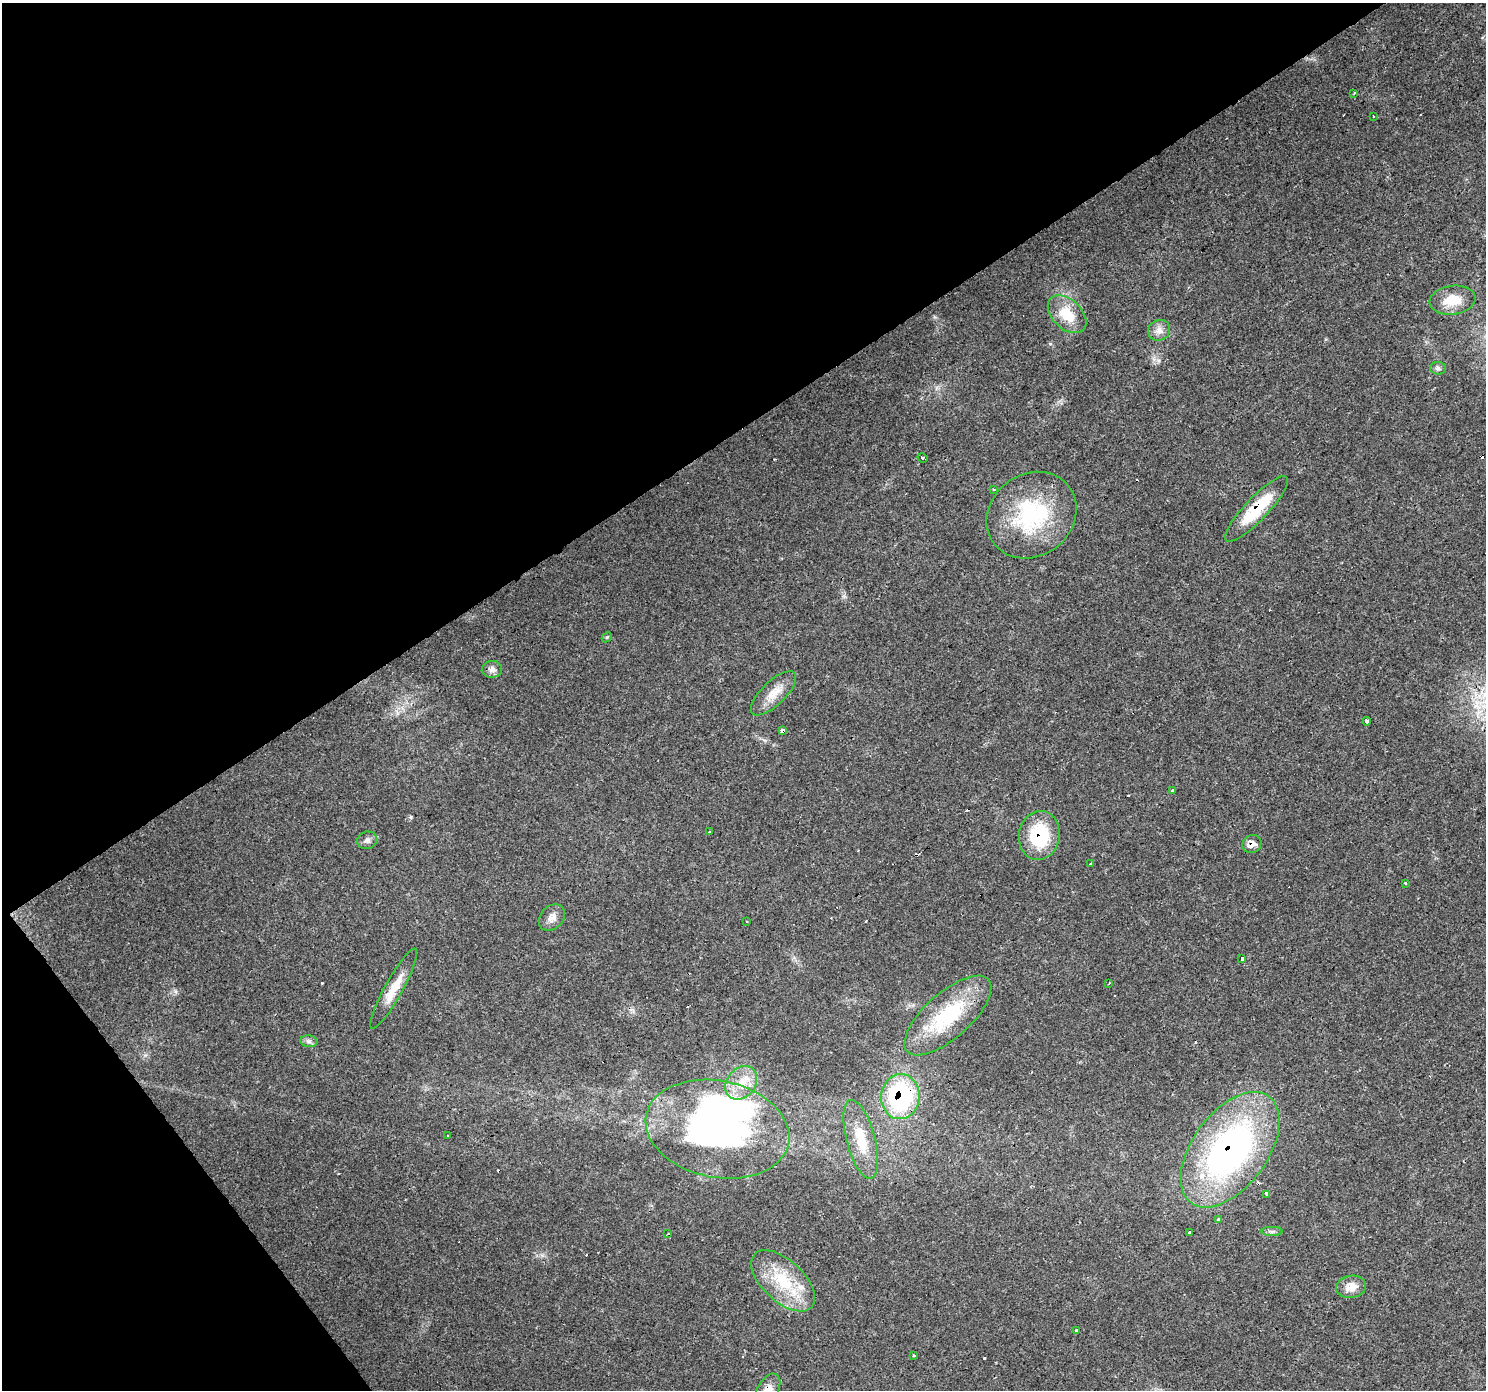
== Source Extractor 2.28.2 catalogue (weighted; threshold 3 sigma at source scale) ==
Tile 5 of 4 x 4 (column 1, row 2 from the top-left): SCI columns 1-1484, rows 2964-4351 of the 5935 x 5862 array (HDU 1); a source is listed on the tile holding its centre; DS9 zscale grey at full resolution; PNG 1488 x 1392 px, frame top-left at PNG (2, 3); each listed source drawn as its Kron ellipse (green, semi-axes under 4 px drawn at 4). Shown black and unused: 35% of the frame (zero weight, under 3 of 4 exposures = <1% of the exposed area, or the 3 px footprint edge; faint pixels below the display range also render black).
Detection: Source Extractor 2.28.2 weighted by HDU 2 'WHT'; one run over the whole footprint, this tile lists its part. Background 0.0161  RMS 0.003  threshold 0.0136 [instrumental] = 3 sigma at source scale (4.5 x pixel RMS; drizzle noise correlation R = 1.50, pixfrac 1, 0.0396/0.0396 arcsec/px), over >= 5 px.
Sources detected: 62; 1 inside a brighter object's white glare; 14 cosmic-ray / hot-pixel residue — neither listed nor drawn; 2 inside a brighter listed object's ellipse — not listed separately; the other 45 listed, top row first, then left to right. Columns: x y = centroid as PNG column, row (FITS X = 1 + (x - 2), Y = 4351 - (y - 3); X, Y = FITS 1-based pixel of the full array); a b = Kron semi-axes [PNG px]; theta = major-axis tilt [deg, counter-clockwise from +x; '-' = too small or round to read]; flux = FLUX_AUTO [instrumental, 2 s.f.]
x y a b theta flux
1354 93 4 2 - 0.32
1373 116 2 2 - 0.19
1452 300 23 14 7 7.2
1067 314 23 14 -44 8.1
1159 330 11 10 - 2.1
1438 368 8 6 -1 0.82
922 458 5 3 - 2.5
993 489 3 2 - 0.34
1257 509 44 11 46 14
1031 515 47 41 38 32
607 637 6 4 43 0.37
492 669 10 8 4 1.7
774 693 29 12 44 5
1367 721 4 3 - 1.1
782 731 4 3 - 8.3
1172 791 3 3 - 0.42
709 832 3 3 - 0.7
1039 835 24 20 81 18
367 840 10 8 19 1.2
1252 844 10 9 - 2.5
1091 864 3 2 - 0.25
1405 883 3 3 - 0.32
552 917 15 11 46 2.4
747 922 3 3 - 0.9
1242 958 3 3 - 36
1109 983 3 2 - 0.3
394 989 45 9 61 6
948 1016 54 22 41 24
309 1041 8 6 -6 0.9
741 1083 18 14 51 6.4
900 1097 22 19 85 41
717 1129 73 48 -11 110
448 1135 3 3 - 0.3
861 1139 41 14 -75 9.9
1230 1150 66 37 54 110
1267 1194 3 3 - 2.2
1219 1220 4 3 - 4.6
1272 1231 10 4 0 0.82
1190 1232 4 3 - 0.89
668 1234 3 2 - 0.24
783 1281 39 20 -43 16
1351 1287 15 11 9 3.5
1076 1330 3 3 - 0.91
914 1355 3 3 - 0.5
768 1390 18 10 59 3.1
Overlapping masked pixels (flux is a lower limit): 7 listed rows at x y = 1257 509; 782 731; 1039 835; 1252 844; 900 1097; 1230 1150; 768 1390
Isophote crosses this tile's border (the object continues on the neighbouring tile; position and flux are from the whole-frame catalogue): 1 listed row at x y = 768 1390
Unlisted compact peaks at least as high as the median listed source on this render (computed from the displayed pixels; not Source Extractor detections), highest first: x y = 411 817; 1050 344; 175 991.